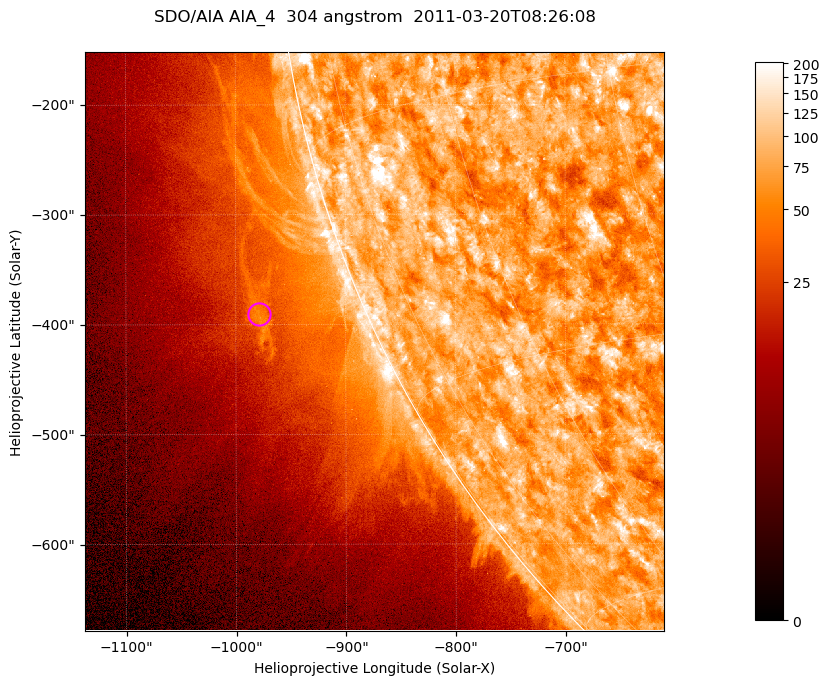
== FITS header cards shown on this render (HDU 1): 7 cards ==
TELESCOP= 'SDO/AIA '           / For AIA: SDO/AIA
INSTRUME= 'AIA_4   '           / For AIA: AIA_ATA1, AIA_ATA2, AIA_ATA3 or AIA_AT
WAVELNTH=                  304 / [angstrom] Wavelength
WAVEUNIT= 'angstrom'           / Wavelength unit: angstrom
DATE-OBS= '2011-03-20T08:26:08.123' / [ISO] Date when observation started; ISO 8
CTYPE1  = 'HPLN-TAN'           / CTYPE1; Typically HPLN
CTYPE2  = 'HPLT-TAN'           / CTYPE2; Typically HPLT

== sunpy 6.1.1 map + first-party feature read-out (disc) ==
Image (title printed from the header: SDO/AIA AIA_4  304 angstrom  2011-03-20T08:26:08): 878 x 878 px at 0.6 arcsec/px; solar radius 964 arcsec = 1605 px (partial field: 4.4% of the solar disc is inside the frame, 46% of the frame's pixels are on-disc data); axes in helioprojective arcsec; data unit not stated in the header (colour bar unlabelled)
Orientation: roll -0.132 deg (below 1 deg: not rotated)
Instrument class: DISC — disc imager (sunpy class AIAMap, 304 A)
Bright regions (active regions / flare kernels): reference = the on-disc median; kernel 7 px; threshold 5 sigma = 122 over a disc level ~74.9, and >= 1.15x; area >= 770 px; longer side >= 11 px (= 6.6 arcsec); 0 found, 0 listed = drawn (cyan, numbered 1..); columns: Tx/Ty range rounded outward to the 2 arcsec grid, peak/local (2 s.f.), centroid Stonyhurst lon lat
Off-limb structures (1.02-1.3 R_sun): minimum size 385 px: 4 found; the strongest spans PA ~110..115 deg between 1.07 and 1.11 R_sun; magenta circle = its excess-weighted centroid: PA ~110 deg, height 1.09 R_sun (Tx ~-978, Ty ~-390 arcsec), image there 2.2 x the reference